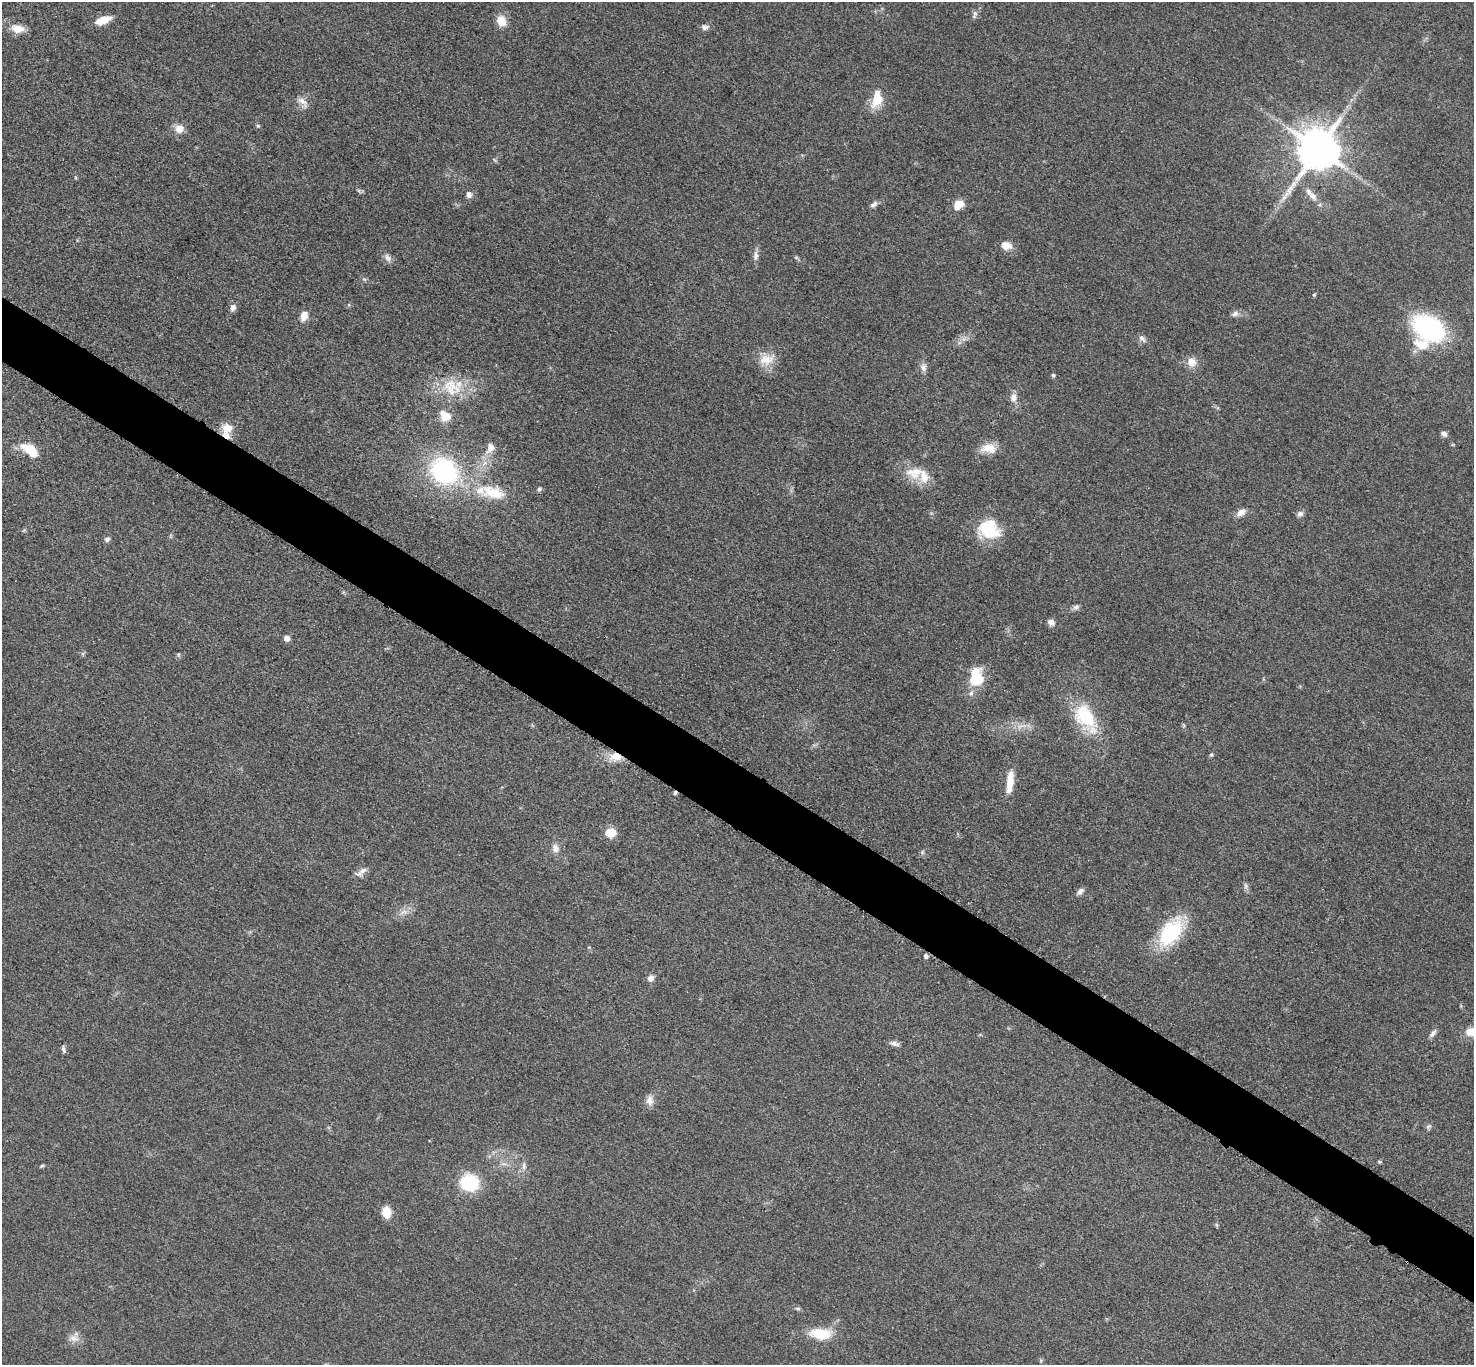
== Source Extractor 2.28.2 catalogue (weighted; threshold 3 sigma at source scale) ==
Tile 6 of 4 x 4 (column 2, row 2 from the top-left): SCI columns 1485-2956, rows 2887-4249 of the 5910 x 5915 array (HDU 1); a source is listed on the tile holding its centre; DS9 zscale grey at full resolution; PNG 1476 x 1367 px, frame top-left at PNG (2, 2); no overlay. Shown black and unused: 5% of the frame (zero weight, under 3 of 5 exposures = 1% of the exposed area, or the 3 px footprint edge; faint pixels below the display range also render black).
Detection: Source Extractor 2.28.2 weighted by HDU 2 'WHT'; one run over the whole footprint, this tile lists its part. Background 0.053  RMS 0.0057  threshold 0.0257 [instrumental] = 3 sigma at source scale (4.5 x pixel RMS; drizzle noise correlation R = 1.50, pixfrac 1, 0.05/0.05 arcsec/px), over >= 5 px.
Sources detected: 88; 2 too faint to see at this stretch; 1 cosmic-ray / hot-pixel residue — not listed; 3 inside a brighter listed object's ellipse — not listed separately; the other 82 listed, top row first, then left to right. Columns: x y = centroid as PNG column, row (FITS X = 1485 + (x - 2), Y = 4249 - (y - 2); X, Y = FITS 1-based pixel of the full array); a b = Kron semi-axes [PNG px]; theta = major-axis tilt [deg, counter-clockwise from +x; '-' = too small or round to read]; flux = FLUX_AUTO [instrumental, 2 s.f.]
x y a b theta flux
975 14 13 6 76 1.9
103 20 17 7 22 9
501 21 13 10 -68 7.6
705 27 9 7 1 2.5
18 29 17 10 -11 7.1
877 99 24 13 79 11
303 102 19 9 -53 4.2
258 126 5 5 - 0.79
179 129 11 10 - 5.4
1318 149 12 11 - 2400
495 160 8 3 -45 0.74
359 190 6 4 18 0.87
469 195 8 7 - 2.6
1313 196 15 8 -50 4.8
873 204 11 6 40 2
958 205 11 8 38 7.9
1006 245 14 9 -15 5.4
756 255 14 7 -90 2.9
388 257 12 8 -41 2.8
796 257 6 4 -19 0.78
364 279 7 4 -18 0.94
1314 295 5 5 - 0.71
233 308 9 7 60 2.6
1235 314 11 7 20 2.4
304 316 11 8 74 5.4
1429 328 24 16 -31 110
1142 339 12 7 -44 2.3
1421 344 21 13 -19 13
767 359 23 15 19 9.8
1192 362 13 12 - 5.7
923 367 11 8 -82 3.1
1053 375 5 4 - 0.93
451 387 32 23 -32 23
1013 397 11 9 86 4
445 416 14 11 -43 9.4
227 428 16 13 -22 7.5
1444 434 7 6 - 2.4
490 448 13 9 72 5.3
989 448 20 12 -3 8.9
30 450 21 10 -34 14
444 471 33 28 -38 72
916 471 17 13 -10 10
539 489 6 5 - 1.1
493 492 39 19 -13 23
1241 512 13 8 35 3.9
1300 514 9 7 12 2
24 530 6 4 19 0.69
989 530 26 22 -15 26
107 539 7 6 - 1.7
1076 607 9 7 36 1.8
1051 622 10 7 -33 2.5
286 638 5 5 - 4.4
976 677 21 14 88 20
1086 717 33 17 -55 36
1183 725 6 4 -71 0.74
1211 755 6 4 39 0.83
615 757 17 11 11 8.5
1010 782 29 8 84 10
610 832 10 8 7 9.8
555 848 12 10 -74 4
922 852 7 5 70 1.1
361 872 19 7 35 3.5
1246 886 10 5 -83 1.6
1080 891 10 6 44 2.4
404 912 13 7 11 3.6
1171 932 30 18 53 47
926 956 6 6 - 1.3
650 978 8 7 - 3
1433 1033 13 6 54 2.2
895 1044 13 6 -10 2.4
63 1049 10 5 -80 1.5
650 1100 15 9 -87 4
1428 1126 8 5 41 1.4
1379 1162 5 4 - 0.71
42 1166 7 4 20 0.8
524 1166 11 6 89 2.3
469 1183 17 16 - 32
386 1212 12 9 -85 8.3
1217 1225 7 4 -70 0.75
798 1308 8 4 -9 1
821 1334 27 13 -3 16
74 1338 15 9 -15 4.3
Overlapping masked pixels (flux is a lower limit): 1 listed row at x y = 615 757